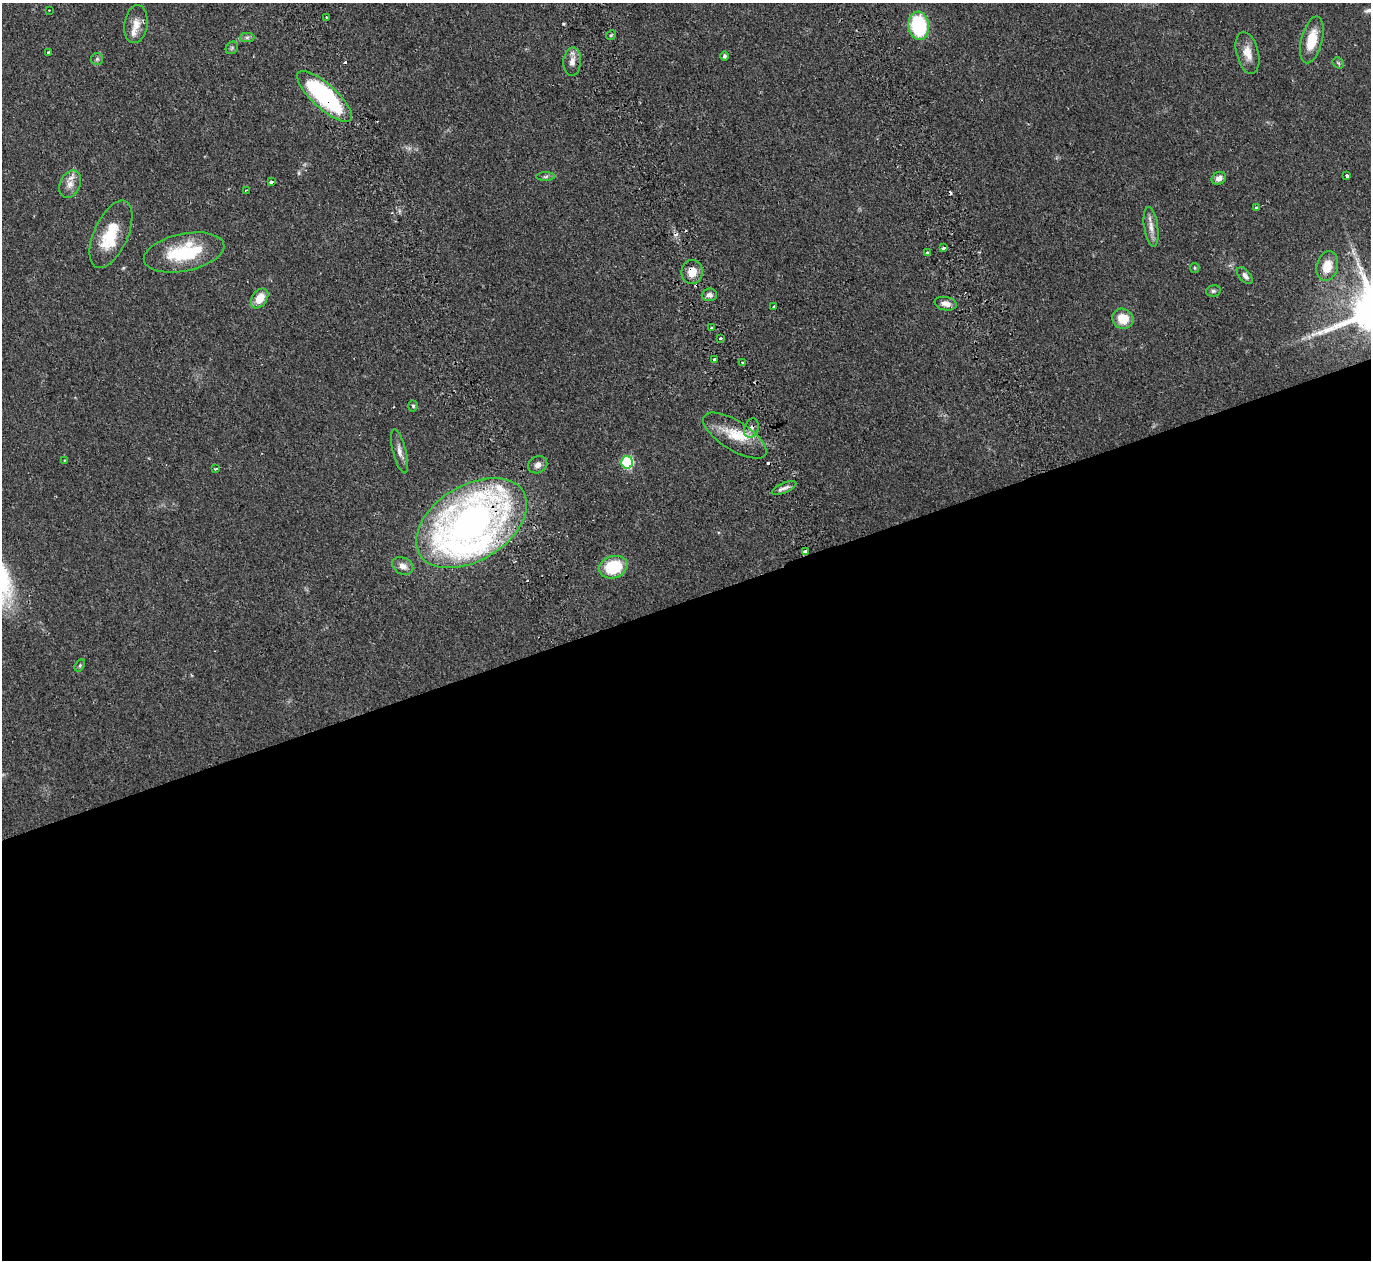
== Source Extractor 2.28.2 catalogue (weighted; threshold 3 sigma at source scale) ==
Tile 15 of 4 x 4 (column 3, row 4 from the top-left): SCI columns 3069-4437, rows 477-1734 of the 6129 x 6111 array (HDU 1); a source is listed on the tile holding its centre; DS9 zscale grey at full resolution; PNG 1373 x 1262 px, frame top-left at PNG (2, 3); each listed source drawn as its Kron ellipse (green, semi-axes under 4 px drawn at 4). Shown black and unused: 53% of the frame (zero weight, under 2 of 3 exposures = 11% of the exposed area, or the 3 px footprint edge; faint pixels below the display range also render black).
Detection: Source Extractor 2.28.2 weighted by HDU 2 'WHT'; one run over the whole footprint, this tile lists its part. Background 0.0542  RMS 0.0046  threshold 0.0205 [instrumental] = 3 sigma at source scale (4.5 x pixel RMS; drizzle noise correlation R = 1.50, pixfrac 1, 0.05/0.05 arcsec/px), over >= 5 px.
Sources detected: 63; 5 cosmic-ray / hot-pixel residue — neither listed nor drawn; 3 inside a brighter listed object's ellipse — not listed separately; the other 55 listed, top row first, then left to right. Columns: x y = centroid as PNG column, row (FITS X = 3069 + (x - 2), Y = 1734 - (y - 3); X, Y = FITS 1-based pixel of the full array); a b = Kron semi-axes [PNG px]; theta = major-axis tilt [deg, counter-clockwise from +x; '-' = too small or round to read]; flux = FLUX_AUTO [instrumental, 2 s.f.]
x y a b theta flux
49 10 2 2 - 0.39
326 17 3 2 - 0.57
136 24 19 11 81 5.1
919 26 14 10 -83 34
611 35 5 4 - 0.62
247 37 7 4 1 1.1
1312 40 24 10 76 11
232 48 7 5 47 0.78
49 52 3 2 - 0.49
1248 53 21 11 -76 5.7
724 56 5 4 - 1.1
97 59 6 6 - 0.92
572 62 14 8 85 3.2
1338 63 6 5 - 0.6
325 97 35 12 -42 60
1347 176 3 3 - 2.1
546 177 9 4 1 0.95
1219 178 7 6 - 2.2
271 182 3 3 - 9.1
70 184 14 10 63 3.8
247 190 4 2 - 0.82
1256 207 3 3 - 1.4
1151 227 20 7 -82 3.6
111 234 36 17 66 18
943 248 4 3 - 3
184 252 41 18 12 27
927 253 4 3 - 3.6
1327 266 15 10 74 7.7
1195 268 5 4 - 0.52
692 272 12 10 82 6.3
1245 276 10 5 -49 1.7
1213 291 7 5 13 0.96
709 295 7 6 - 1.8
260 298 11 7 54 7.3
946 304 11 6 -10 2.6
774 306 3 3 - 4.3
1123 319 10 10 - 8.3
712 328 4 3 - 0.63
720 339 3 3 - 1.9
714 359 3 3 - 1.5
742 362 3 3 - 1.1
413 406 5 4 - 0.73
751 428 10 7 70 2.2
735 436 36 14 -32 13
400 451 23 6 -75 3.1
65 460 4 2 - 0.31
627 462 6 6 - 49
538 465 10 8 29 2.4
215 469 3 2 - 0.92
784 488 13 5 23 1.9
471 523 61 37 31 230
805 552 3 3 - 3.4
403 566 11 8 -27 3
613 567 14 11 17 22
80 665 7 4 58 0.62
Overlapping masked pixels (flux is a lower limit): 5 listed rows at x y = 325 97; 692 272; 751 428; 471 523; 805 552